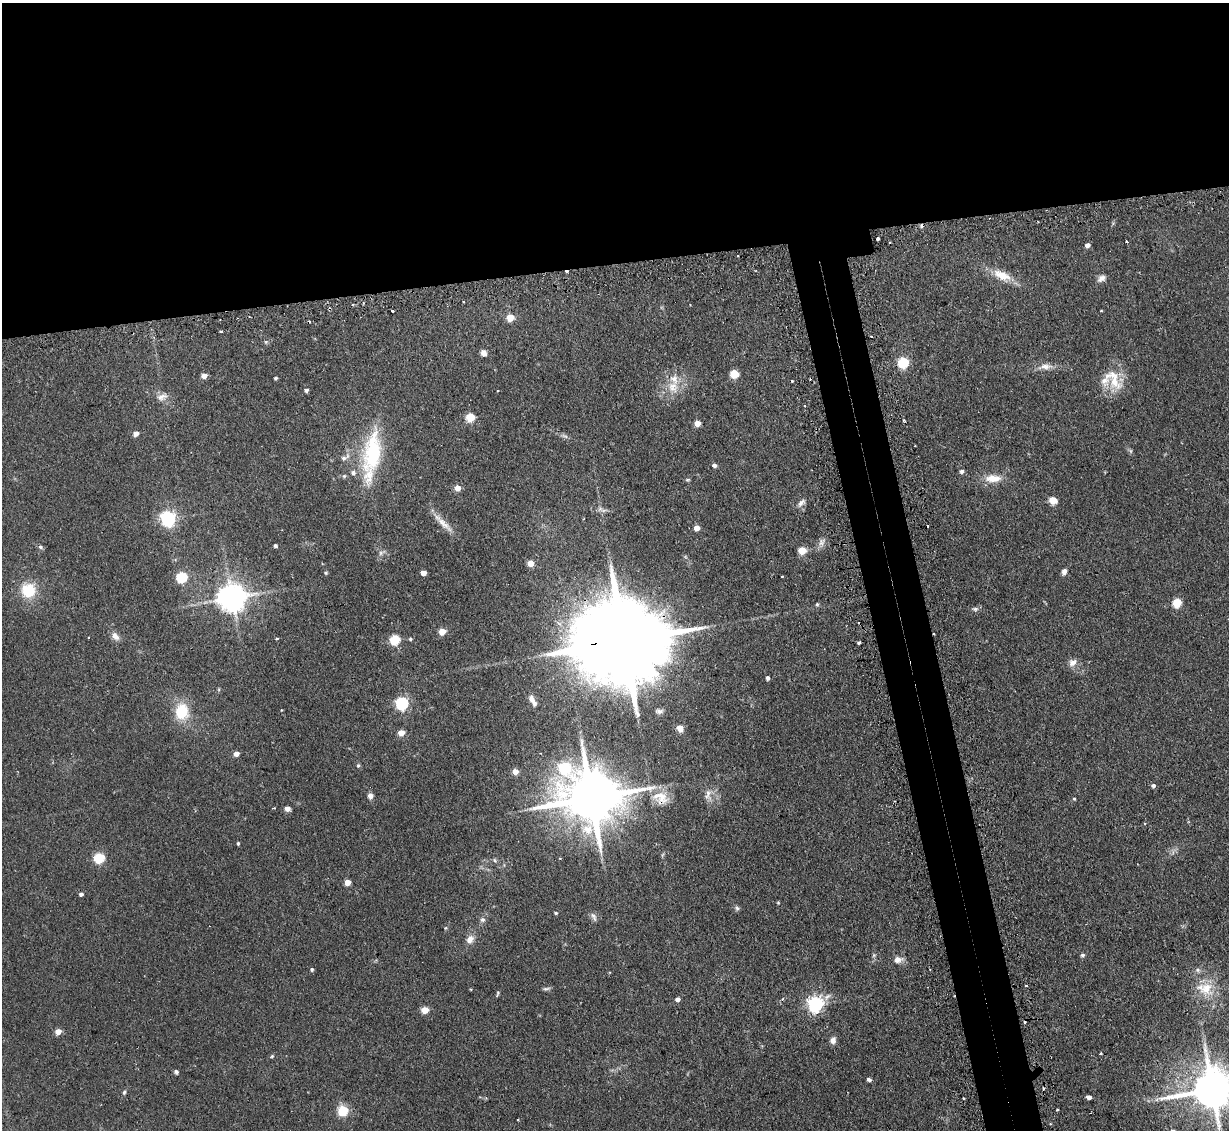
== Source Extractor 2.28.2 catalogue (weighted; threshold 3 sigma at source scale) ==
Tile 2 of 4 x 4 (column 2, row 1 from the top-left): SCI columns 1260-2486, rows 3541-4668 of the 4972 x 4943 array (HDU 1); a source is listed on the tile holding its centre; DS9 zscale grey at full resolution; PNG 1231 x 1132 px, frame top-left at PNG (2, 3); no overlay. Shown black and unused: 27% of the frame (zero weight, under 2 of 3 exposures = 4% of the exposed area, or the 3 px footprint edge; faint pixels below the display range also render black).
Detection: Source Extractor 2.28.2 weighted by HDU 2 'WHT'; one run over the whole footprint, this tile lists its part. Background 0.137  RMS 0.0072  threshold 0.0322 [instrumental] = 3 sigma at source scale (4.5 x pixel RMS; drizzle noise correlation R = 1.50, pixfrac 1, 0.05/0.05 arcsec/px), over >= 5 px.
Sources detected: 137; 1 too faint to see at this stretch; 1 inside a brighter object's white glare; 10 cosmic-ray / hot-pixel residue — not listed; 6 inside a brighter listed object's ellipse — not listed separately; the other 119 listed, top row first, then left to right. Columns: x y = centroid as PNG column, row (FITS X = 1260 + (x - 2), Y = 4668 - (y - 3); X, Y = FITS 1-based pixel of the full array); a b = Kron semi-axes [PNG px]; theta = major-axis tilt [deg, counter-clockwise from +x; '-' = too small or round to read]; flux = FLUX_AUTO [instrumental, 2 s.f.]
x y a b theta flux
878 239 3 3 - 3.6
1127 241 3 2 - 0.7
1087 245 5 4 - 3.6
1002 275 22 11 -25 13
1102 278 11 8 33 3.4
463 302 3 2 - 1
392 311 3 2 - 1.4
1101 311 3 2 - 0.58
510 317 5 5 - 16
221 331 3 3 - 1.5
266 342 5 4 - 0.92
484 353 7 6 - 3.2
903 362 5 5 - 55
1046 366 17 8 -1 5.4
734 374 5 5 - 27
204 376 5 4 - 6
275 378 3 3 - 1.1
1113 379 35 17 -57 20
792 381 3 3 - 0.9
673 387 17 16 - 12
306 390 4 4 - 1.9
162 397 16 9 16 4.9
805 405 3 2 - 1
470 417 5 5 - 29
697 423 5 4 - 8.8
136 433 6 5 - 3.2
565 436 10 4 -13 1.6
372 453 58 22 81 58
344 458 8 5 -1 2.1
714 465 5 4 - 2.2
962 471 5 5 - 1.9
344 476 5 5 - 1.2
993 478 21 10 -1 10
688 480 6 4 1 0.89
457 488 5 5 - 8.6
1053 500 5 5 - 20
801 502 13 7 43 3.1
600 509 8 6 62 2.1
168 519 6 6 - 210
443 523 31 8 -44 7.8
697 528 5 4 - 7.7
822 542 12 8 52 3.7
275 545 4 4 - 1.5
40 547 5 5 - 1.3
802 550 5 5 - 24
381 553 7 6 - 1.9
530 563 5 4 - 11
1064 572 7 5 71 2.9
326 573 4 4 - 0.85
423 573 4 4 - 7.2
782 576 3 2 - 0.62
182 577 6 5 - 54
28 590 15 14 - 22
232 597 9 8 - 1000
1177 602 5 5 - 31
817 604 5 4 - 1.1
975 609 9 5 -9 1.8
442 631 5 4 - 14
115 636 12 8 -40 4
277 638 4 2 - 0.63
410 639 5 4 - 0.98
395 640 5 5 - 46
624 641 42 20 7 18000
859 643 4 3 - 2.6
1073 662 12 9 31 4.4
767 678 4 3 - 2.3
531 699 8 7 - 3
402 703 6 6 - 110
659 711 10 5 1 2.1
182 712 17 14 86 23
680 729 9 7 -63 3.5
401 733 4 4 - 11
236 754 4 4 - 5.9
358 765 5 5 - 0.95
565 767 8 6 -37 65
515 771 4 4 - 7.3
1153 785 5 4 - 2
708 794 16 8 84 4.9
370 796 6 6 - 2.9
662 797 24 16 79 12
591 798 19 14 6 4900
1074 799 4 3 - 0.78
287 809 6 5 - 3.1
238 843 4 3 - 0.93
662 855 6 4 70 0.87
99 858 5 5 - 56
495 860 6 4 -60 1.1
347 882 4 4 - 10
81 894 4 4 - 2.2
778 903 5 3 - 0.6
737 908 7 5 -73 1.4
556 913 4 3 - 0.93
594 917 13 5 -64 2.4
482 920 7 6 - 2.1
445 928 5 3 - 0.72
470 939 11 8 52 5
1083 955 6 4 3 1.2
898 959 11 9 9 4.4
312 969 5 4 - 1.2
1206 988 21 19 -82 19
546 989 11 4 7 1.5
498 993 8 3 73 0.98
677 999 4 4 - 3.2
815 1004 6 6 - 210
425 1010 5 4 - 17
58 1031 4 4 - 9.2
833 1040 8 7 - 3.2
1101 1054 3 2 - 0.6
272 1056 5 3 - 0.79
176 1072 5 4 - 1.5
869 1079 5 4 - 1.6
1212 1089 14 12 12 2600
124 1092 6 5 - 1.1
1089 1097 4 4 - 3.2
963 1098 3 2 - 0.95
1057 1110 3 2 - 0.79
343 1111 11 10 - 13
518 1120 3 2 - 0.58
1050 1124 3 2 - 0.6
Overlapping masked pixels (flux is a lower limit): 3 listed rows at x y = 624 641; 662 797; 1212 1089
Isophote crosses this tile's border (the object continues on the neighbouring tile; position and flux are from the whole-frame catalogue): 1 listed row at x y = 1212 1089